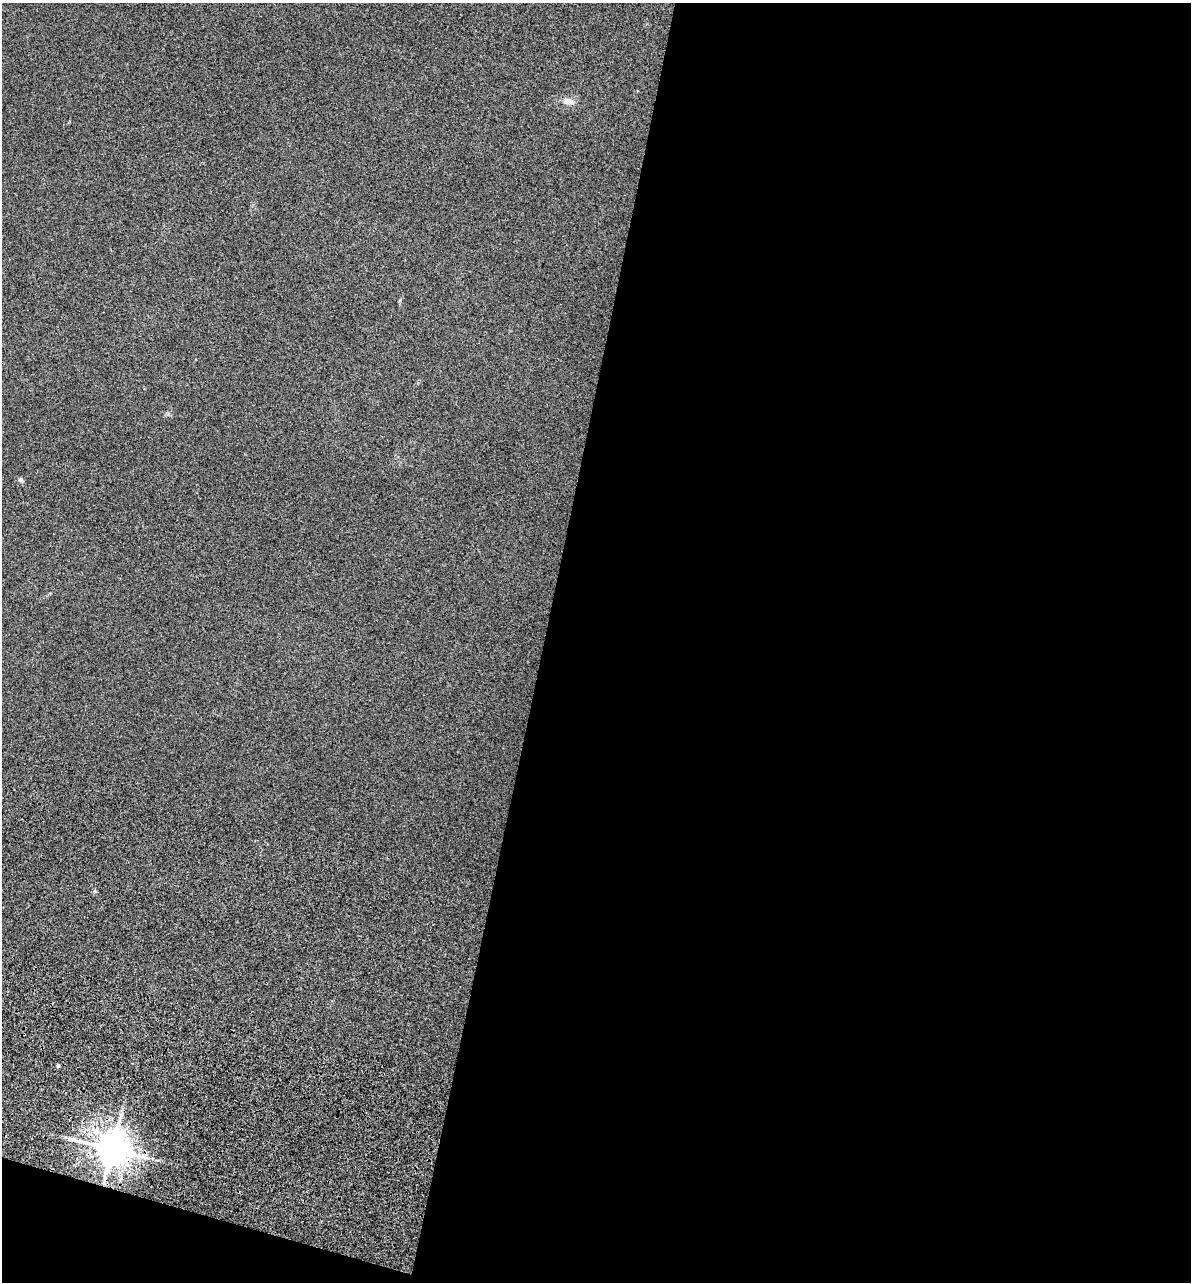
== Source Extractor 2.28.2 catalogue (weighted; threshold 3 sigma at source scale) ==
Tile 16 of 4 x 4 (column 4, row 4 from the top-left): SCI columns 3811-4999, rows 393-1672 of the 5355 x 5901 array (HDU 1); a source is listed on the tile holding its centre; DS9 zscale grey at full resolution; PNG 1193 x 1284 px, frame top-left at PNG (2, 3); no overlay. Shown black and unused: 56% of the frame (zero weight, under 3 of 5 exposures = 17% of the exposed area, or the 3 px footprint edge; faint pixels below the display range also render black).
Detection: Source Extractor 2.28.2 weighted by HDU 2 'WHT'; one run over the whole footprint, this tile lists its part. Background 0.171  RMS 0.0086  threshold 0.0389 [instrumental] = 3 sigma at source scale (4.5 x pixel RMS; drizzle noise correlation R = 1.50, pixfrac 1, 0.05/0.05 arcsec/px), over >= 5 px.
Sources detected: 4; all 4 listed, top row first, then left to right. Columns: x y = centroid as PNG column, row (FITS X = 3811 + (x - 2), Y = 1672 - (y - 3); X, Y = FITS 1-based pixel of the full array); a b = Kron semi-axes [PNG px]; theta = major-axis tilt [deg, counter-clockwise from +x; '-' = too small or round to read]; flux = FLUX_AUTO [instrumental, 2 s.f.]
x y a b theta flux
568 101 15 8 -18 5.4
20 480 6 6 - 1.8
58 1065 5 4 - 1.3
112 1149 9 9 - 1900
Overlapping masked pixels (flux is a lower limit): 1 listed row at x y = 112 1149